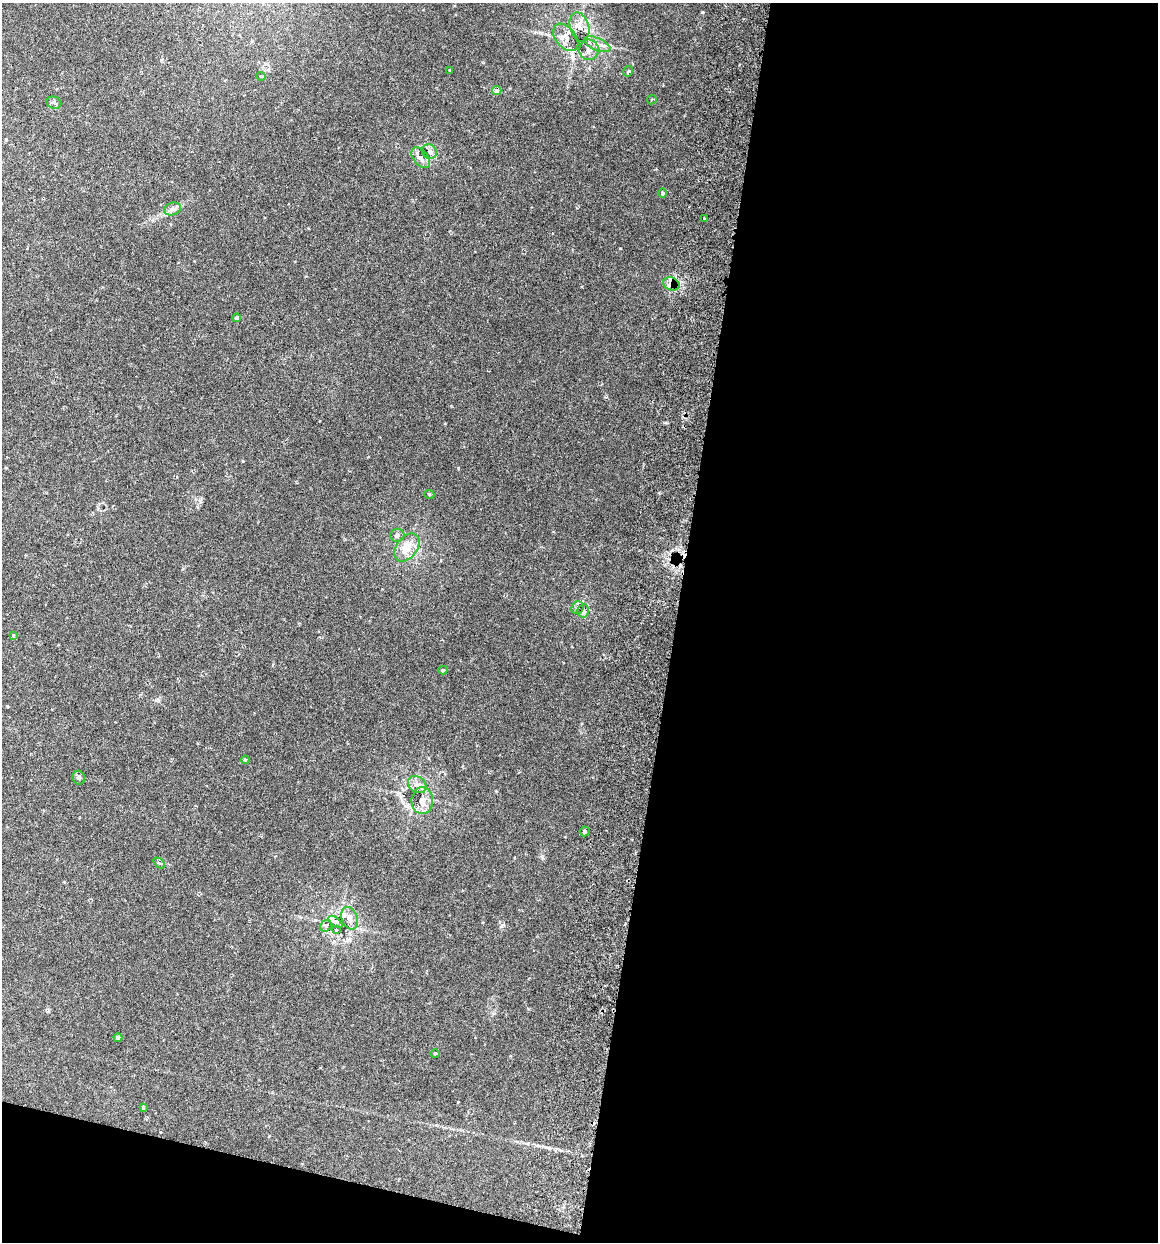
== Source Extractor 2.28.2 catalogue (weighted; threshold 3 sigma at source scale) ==
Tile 16 of 4 x 4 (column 4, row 4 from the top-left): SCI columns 3646-4801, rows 15-1254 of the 5096 x 4990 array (HDU 1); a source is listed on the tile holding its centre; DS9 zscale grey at full resolution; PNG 1160 x 1244 px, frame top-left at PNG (2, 3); each listed source drawn as its Kron ellipse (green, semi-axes under 4 px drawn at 4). Shown black and unused: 45% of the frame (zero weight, under 3 of 6 exposures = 3% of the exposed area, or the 3 px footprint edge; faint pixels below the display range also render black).
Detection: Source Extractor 2.28.2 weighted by HDU 2 'WHT'; one run over the whole footprint, this tile lists its part. Background 0.0297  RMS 0.0032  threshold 0.0131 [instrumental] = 3 sigma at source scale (4.09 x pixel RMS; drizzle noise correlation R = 1.36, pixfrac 0.8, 0.05/0.05 arcsec/px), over >= 5 px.
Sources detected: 43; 6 inside a brighter listed object's ellipse — not listed separately; the other 37 listed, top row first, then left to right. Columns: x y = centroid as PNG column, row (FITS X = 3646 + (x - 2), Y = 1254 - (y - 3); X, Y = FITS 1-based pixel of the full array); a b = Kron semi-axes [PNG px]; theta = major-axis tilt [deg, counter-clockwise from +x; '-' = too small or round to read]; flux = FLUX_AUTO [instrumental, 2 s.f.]
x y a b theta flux
579 27 15 9 -75 2.6
566 37 16 10 -51 2.9
597 44 14 6 -24 1.8
589 50 10 10 - 2
450 70 4 3 - 0.36
628 71 5 4 - 0.64
261 76 4 3 - 0.27
497 90 4 4 - 3.2
652 100 5 3 - 0.3
54 103 7 6 - 1
429 151 8 7 - 1
421 158 12 7 -52 1.7
662 193 5 3 - 0.28
172 209 9 6 16 1
704 218 3 2 - 0.29
671 284 8 6 -21 1.3
237 318 4 4 - 0.43
429 494 5 3 - 0.29
397 535 7 6 - 0.98
407 548 16 10 53 4.8
577 608 6 6 - 0.86
583 611 6 5 - 1.2
13 635 3 3 - 0.26
443 670 4 4 - 0.35
245 760 4 3 - 0.32
79 778 7 6 - 0.66
417 785 10 7 -38 1.7
422 800 13 10 88 2.9
585 831 5 5 - 0.52
159 863 6 4 -42 0.46
349 918 11 8 -70 1.8
335 922 8 4 -39 5.8
326 926 6 5 - 0.63
336 930 3 3 - 0.61
118 1038 4 4 - 0.66
435 1053 5 3 - 0.26
143 1107 4 3 - 0.46
Overlapping masked pixels (flux is a lower limit): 1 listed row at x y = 671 284
Unlisted compact peaks at least as high as the median listed source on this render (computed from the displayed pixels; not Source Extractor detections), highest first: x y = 620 248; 702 12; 458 468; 158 700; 502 926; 542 857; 541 33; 243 461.